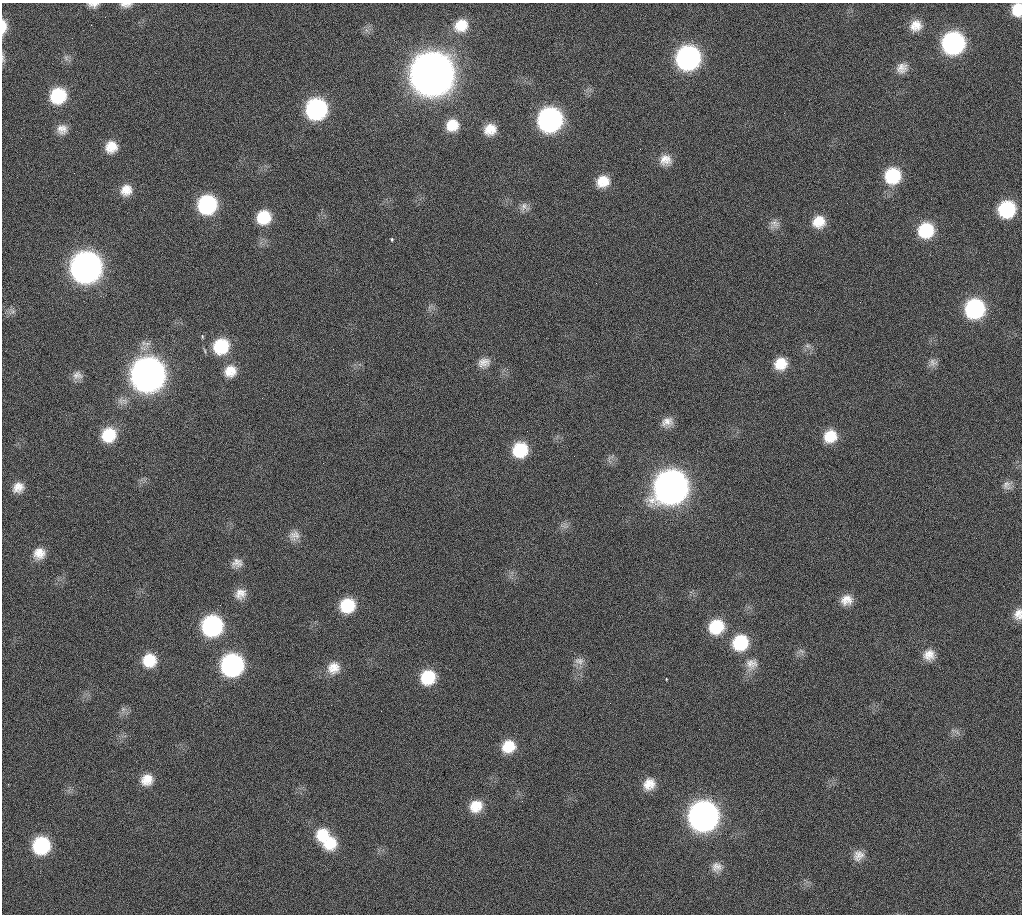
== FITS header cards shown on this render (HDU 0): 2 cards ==
NAXIS1  =                 1020 / length of data axis 1
NAXIS2  =                 912  / length of data axis 2

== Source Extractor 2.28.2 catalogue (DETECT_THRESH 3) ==
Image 1020 x 912 px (HDU 0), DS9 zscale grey, 1 PNG px = 1 image px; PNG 1024 x 916 px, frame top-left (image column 1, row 912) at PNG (2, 3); no overlay
Background 272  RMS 17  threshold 51.1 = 3 sigma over >= 5 px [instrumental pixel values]
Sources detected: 82; all 82 listed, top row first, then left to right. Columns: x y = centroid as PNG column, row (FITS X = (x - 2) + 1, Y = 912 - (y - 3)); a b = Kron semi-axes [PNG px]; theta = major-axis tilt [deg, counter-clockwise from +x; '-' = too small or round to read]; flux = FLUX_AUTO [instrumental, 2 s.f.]
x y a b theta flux
126 4 14 6 2 6.1e+03
93 5 11 5 1 5.7e+03
1017 10 13 10 86 2.5e+04
91 25 2 2 - 6.3e+03
461 25 17 14 34 2.5e+04
916 26 14 13 - 1.6e+04
3 27 15 6 89 1.3e+04
953 43 15 15 - 2.5e+05
3 58 14 5 -82 3.1e+03
688 58 16 15 - 3.5e+05
902 68 15 13 34 1.1e+04
432 74 18 18 - 4.7e+06
58 96 15 14 - 5.9e+04
316 109 15 15 - 2.0e+05
550 120 16 15 - 3.5e+05
452 125 15 14 - 2.2e+04
62 129 13 12 - 1.1e+04
490 129 13 11 27 1.8e+04
111 147 14 13 - 1.9e+04
666 160 15 14 - 1.4e+04
892 176 16 16 - 5.9e+04
603 181 15 13 20 2.1e+04
126 190 15 13 48 1.6e+04
207 205 15 15 - 1.2e+05
524 207 13 11 -32 7.5e+03
1007 209 15 14 - 7.8e+04
264 217 15 14 - 3.6e+04
819 222 15 14 - 2.1e+04
774 224 13 12 - 8.1e+03
926 230 16 15 - 5.5e+04
392 239 3 3 - 2.0e+03
86 267 17 16 - 1.1e+06
975 309 16 15 - 1.4e+05
13 311 9 6 -2 4.4e+03
202 336 5 4 - 1.8e+03
221 346 18 16 45 5.4e+04
808 346 9 6 -6 3.7e+03
933 362 12 11 - 6.6e+03
484 363 16 12 20 1.1e+04
781 364 14 13 - 2.2e+04
230 371 16 14 43 1.9e+04
77 375 13 11 -6 7.8e+03
148 375 17 17 - 1.6e+06
667 422 15 12 23 1.1e+04
109 435 16 15 - 4.0e+04
830 436 16 14 42 2.6e+04
520 450 15 14 - 4.8e+04
1007 485 12 11 - 6.8e+03
18 487 13 11 36 1.2e+04
671 487 18 17 - 1.5e+06
564 526 13 5 -9 4.3e+03
294 535 15 13 30 1.0e+04
39 553 15 14 - 1.6e+04
237 563 14 11 15 9.1e+03
240 594 15 12 35 1.2e+04
846 600 15 12 17 1.4e+04
347 605 15 14 - 4.4e+04
1018 614 15 10 79 1.1e+04
212 626 15 15 - 1.8e+05
716 627 16 15 - 4.5e+04
740 643 17 16 - 5.4e+04
801 651 9 4 -23 3.1e+03
929 655 14 14 - 1.4e+04
149 660 15 14 - 3.0e+04
579 661 14 10 -10 7.5e+03
751 664 17 16 - 1.5e+04
232 665 15 15 - 2.6e+05
333 668 17 15 36 1.7e+04
428 677 15 14 - 4.4e+04
666 679 3 2 - 9.3e+02
123 709 7 6 - 3.7e+03
957 732 9 3 -58 2.8e+03
508 746 15 13 29 2.7e+04
147 780 15 14 - 1.7e+04
649 784 15 13 44 1.7e+04
476 806 16 14 36 2.2e+04
703 816 17 16 - 9.0e+05
322 835 17 15 39 3.1e+04
330 843 17 16 - 3.2e+04
41 845 15 15 - 8.7e+04
858 855 15 13 49 1.1e+04
717 867 13 13 - 9.3e+03
At the frame edge (FLAGS 8, measured only in part): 6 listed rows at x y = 126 4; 93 5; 1017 10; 3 27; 3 58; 1018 614